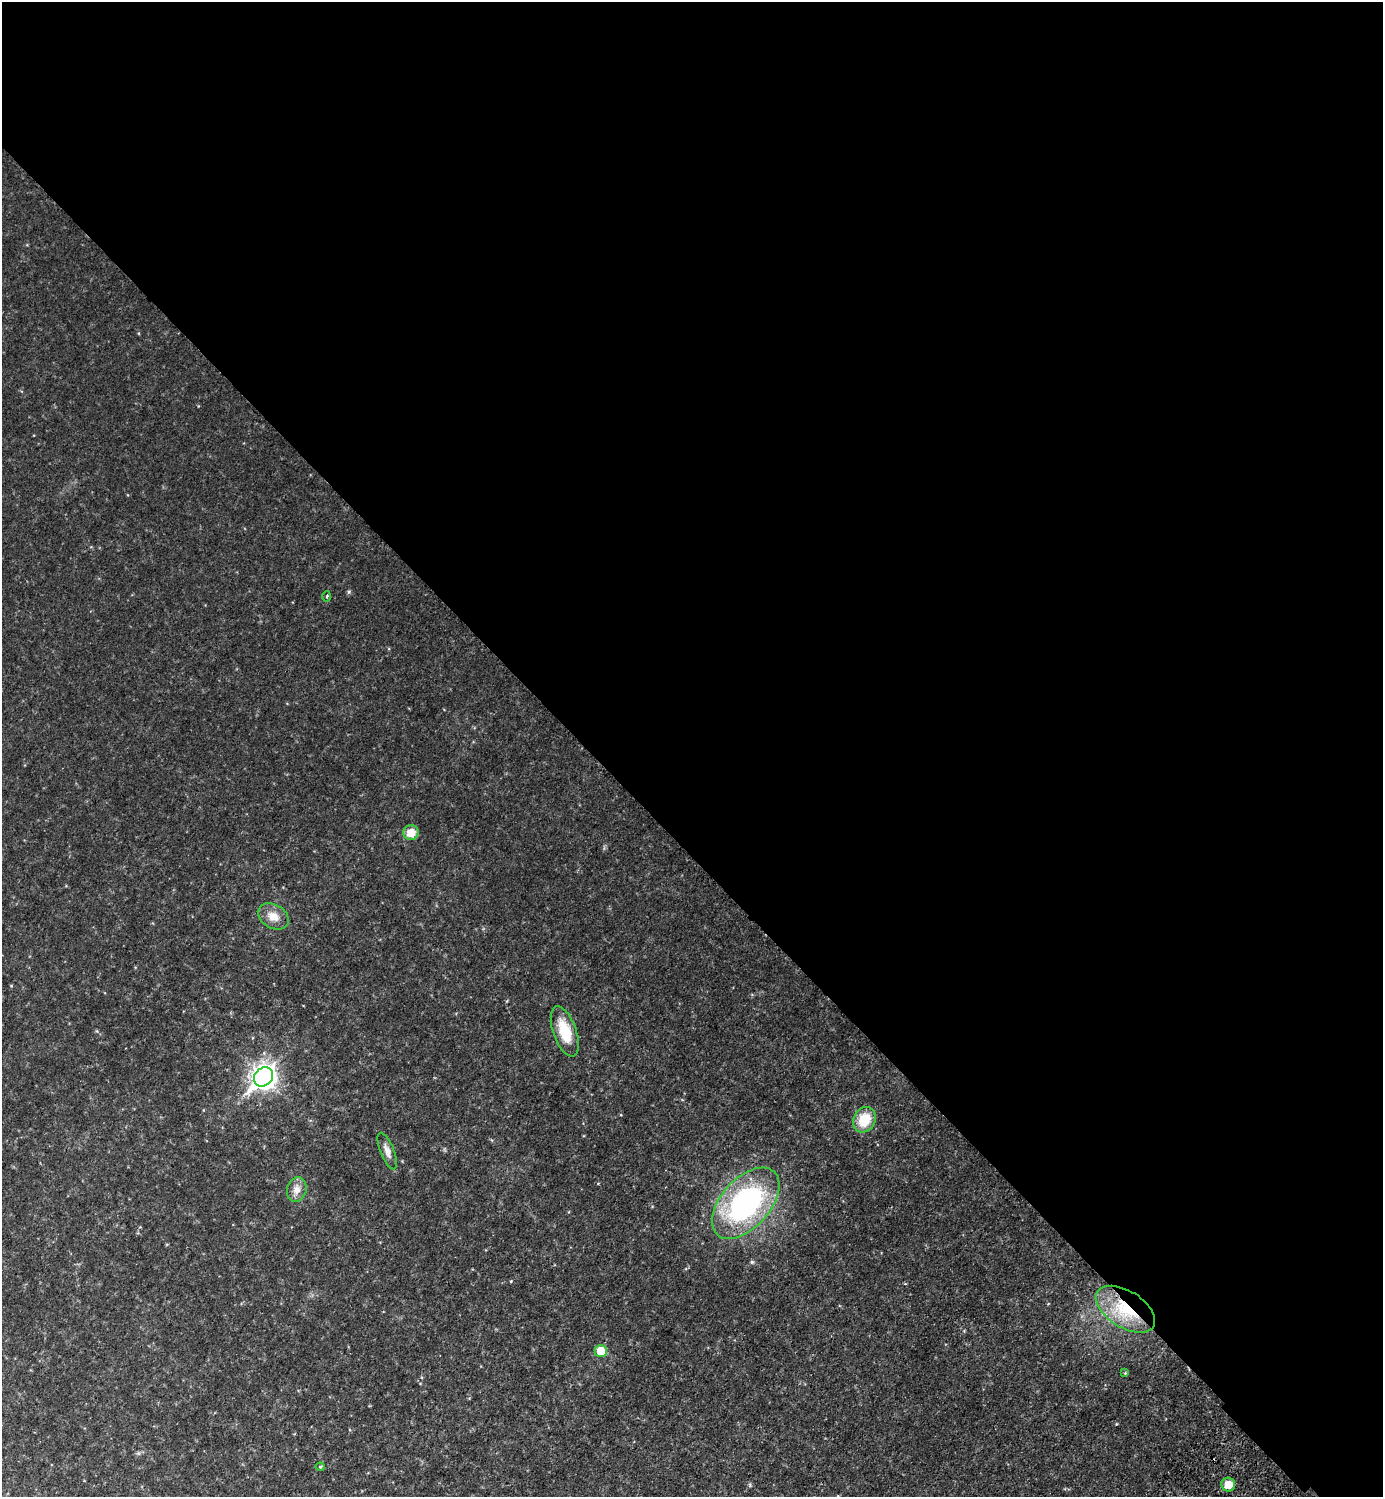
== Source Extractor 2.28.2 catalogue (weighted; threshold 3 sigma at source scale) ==
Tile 3 of 4 x 4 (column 3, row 1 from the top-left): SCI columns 3107-4487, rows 4529-6023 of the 6072 x 6069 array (HDU 1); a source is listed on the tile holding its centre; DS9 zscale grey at full resolution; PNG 1385 x 1499 px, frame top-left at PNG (2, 2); each listed source drawn as its Kron ellipse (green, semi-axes under 4 px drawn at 4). Shown black and unused: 57% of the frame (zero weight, under 2 of 3 exposures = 3% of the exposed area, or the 3 px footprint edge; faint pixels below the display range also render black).
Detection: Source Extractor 2.28.2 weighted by HDU 2 'WHT'; one run over the whole footprint, this tile lists its part. Background 0.0792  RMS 0.011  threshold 0.0511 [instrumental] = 3 sigma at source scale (4.5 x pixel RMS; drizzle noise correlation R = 1.50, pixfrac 1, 0.05/0.05 arcsec/px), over >= 5 px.
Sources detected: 14; all 14 listed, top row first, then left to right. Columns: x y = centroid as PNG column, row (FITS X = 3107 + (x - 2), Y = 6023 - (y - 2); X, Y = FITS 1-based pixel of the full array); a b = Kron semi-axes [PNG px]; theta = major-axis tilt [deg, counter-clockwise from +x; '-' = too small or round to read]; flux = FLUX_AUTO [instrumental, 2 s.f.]
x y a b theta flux
327 596 5 3 - 1
411 833 8 7 - 14
273 916 16 12 -29 11
565 1031 26 11 -70 27
263 1077 10 8 45 640
864 1120 13 11 61 24
387 1151 19 7 -68 5.9
297 1189 12 9 73 6.9
746 1203 43 24 48 180
1125 1309 33 18 -32 48
601 1351 6 6 - 19
1125 1373 4 4 - 0.93
320 1467 4 4 - 1.2
1228 1485 7 7 - 12
Overlapping masked pixels (flux is a lower limit): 1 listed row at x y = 1125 1309